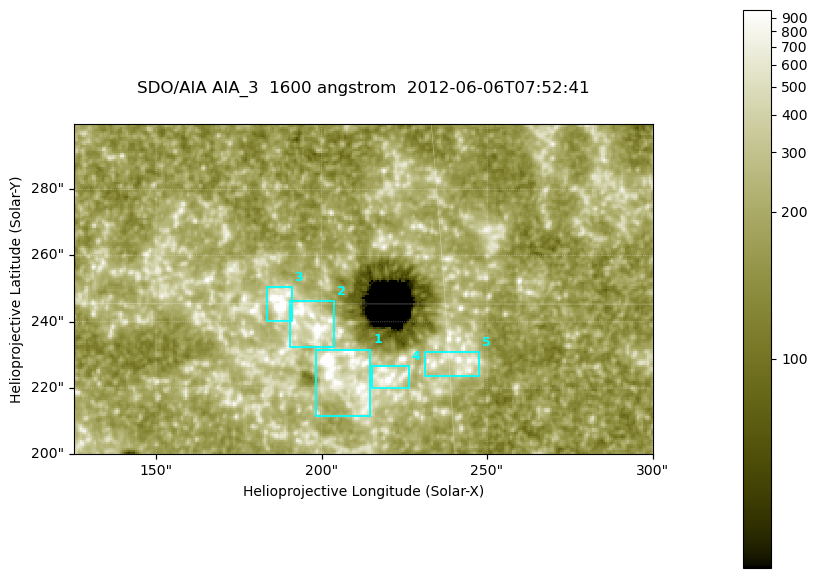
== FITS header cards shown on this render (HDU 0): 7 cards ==
TELESCOP= 'SDO/AIA '
INSTRUME= 'AIA_3   '
WAVELNTH=                 1600
WAVEUNIT= 'angstrom'
DATE-OBS= '2012-06-06T07:52:41.12'
CTYPE1  = 'HPLN-TAN'
CTYPE2  = 'HPLT-TAN'

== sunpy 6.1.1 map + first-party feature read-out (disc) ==
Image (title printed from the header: SDO/AIA AIA_3  1600 angstrom  2012-06-06T07:52:41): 287 x 164 px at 0.609 arcsec/px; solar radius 946 arcsec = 1552 px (partial field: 0.6% of the solar disc is inside the frame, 100% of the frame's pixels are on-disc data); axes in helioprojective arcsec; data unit not stated in the header (colour bar unlabelled)
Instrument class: DISC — disc imager (sunpy class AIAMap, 1600 A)
Bright regions (active regions / flare kernels): reference = the on-disc median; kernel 3 px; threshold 5 sigma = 338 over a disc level ~185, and >= 1.15x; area >= 47 px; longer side >= 3 px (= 1.8 arcsec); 5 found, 5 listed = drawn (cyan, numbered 1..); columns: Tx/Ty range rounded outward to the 2 arcsec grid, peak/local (2 s.f.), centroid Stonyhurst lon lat
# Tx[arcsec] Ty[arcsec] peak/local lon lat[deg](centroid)
1 198..216 210..232 17 +13 +14
2 190..204 232..246 5.9 +12 +15
3 182..192 240..252 10 +12 +15
4 214..226 220..228 7.1 +14 +14
5 230..248 224..232 4.9 +15 +14